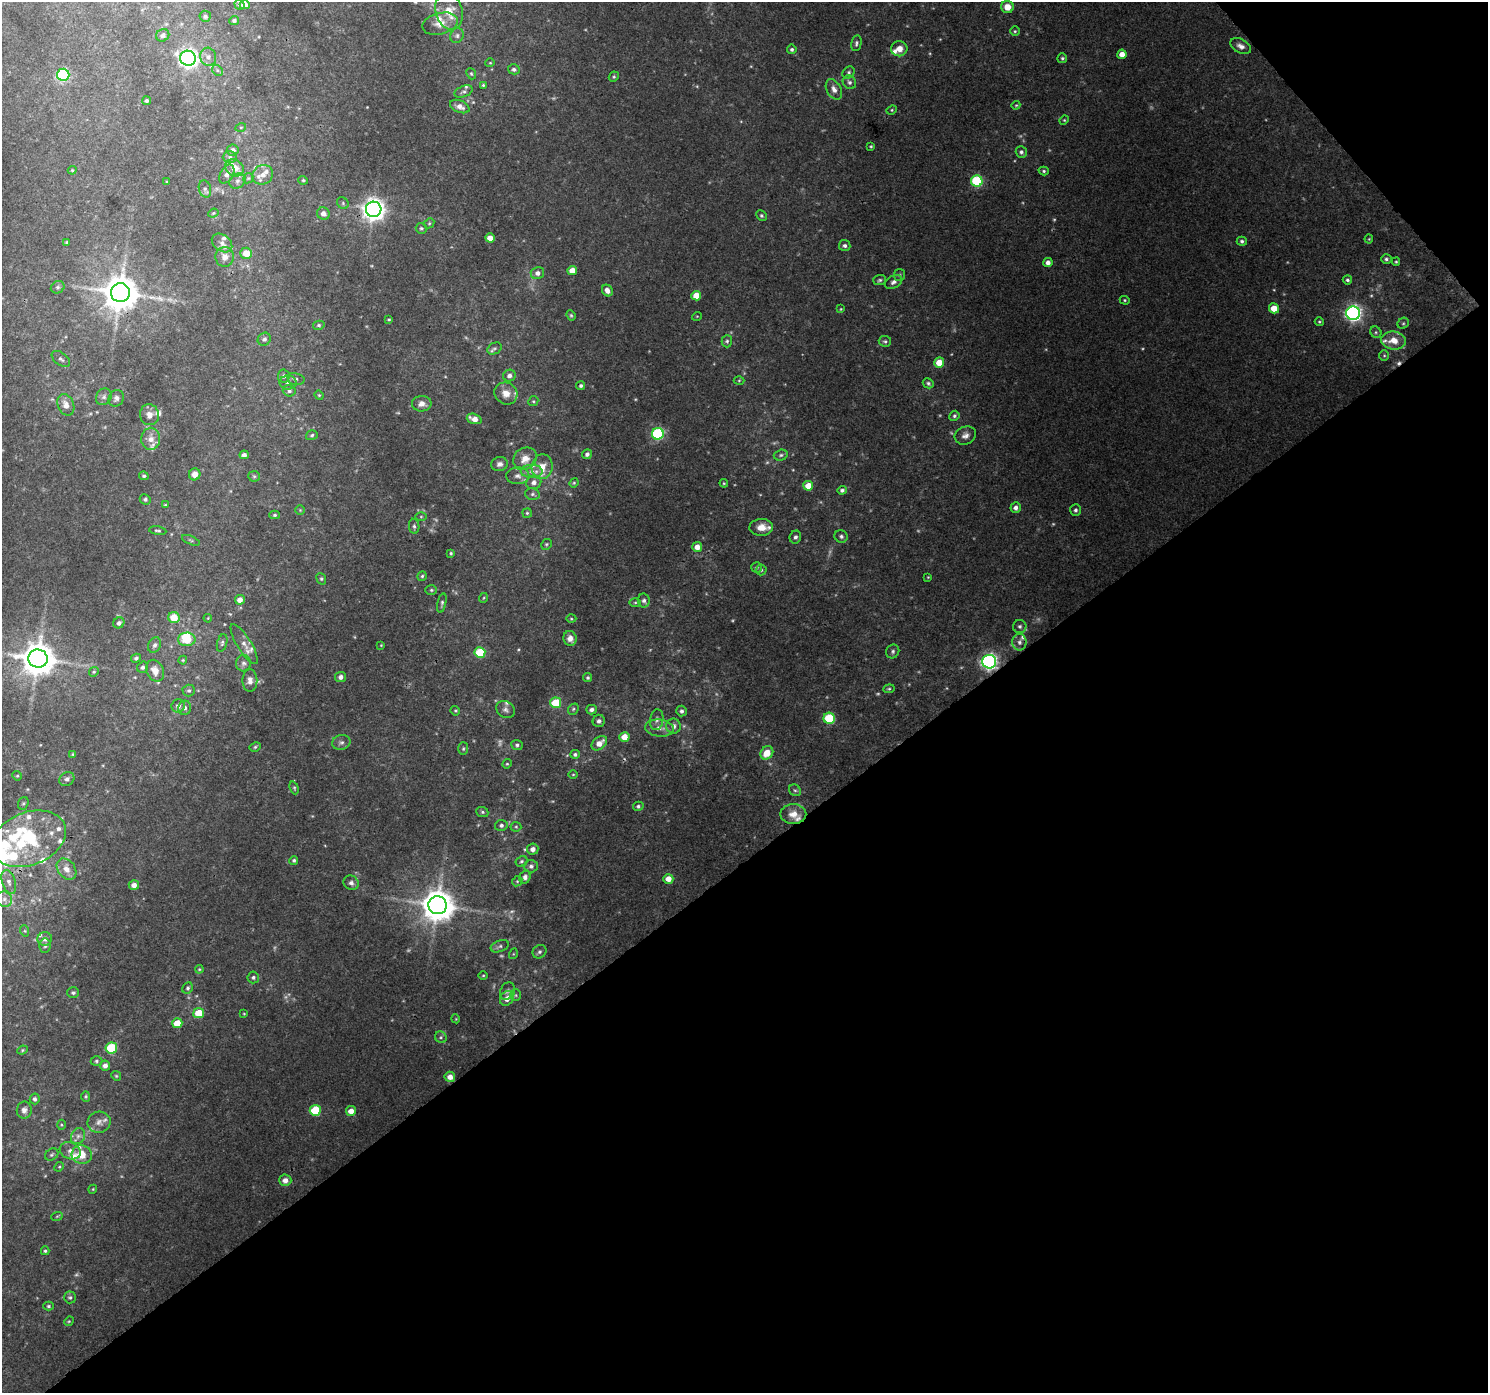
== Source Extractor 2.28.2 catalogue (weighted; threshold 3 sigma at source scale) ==
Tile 12 of 4 x 4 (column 4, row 3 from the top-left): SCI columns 4504-5989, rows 1566-2956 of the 6040 x 5978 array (HDU 1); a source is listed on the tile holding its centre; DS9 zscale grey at full resolution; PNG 1490 x 1395 px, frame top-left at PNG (2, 2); each listed source drawn as its Kron ellipse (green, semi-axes under 4 px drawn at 4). Shown black and unused: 40% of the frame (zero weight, under 3 of 4 exposures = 5% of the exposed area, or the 3 px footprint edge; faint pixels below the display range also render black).
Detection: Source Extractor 2.28.2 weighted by HDU 2 'WHT'; one run over the whole footprint, this tile lists its part. Background 0.0445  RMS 0.0038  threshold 0.0172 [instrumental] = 3 sigma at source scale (4.5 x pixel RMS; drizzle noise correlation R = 1.50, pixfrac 1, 0.0396/0.0396 arcsec/px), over >= 5 px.
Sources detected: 332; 15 too faint to see at this stretch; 1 inside a brighter object's white glare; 1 cosmic-ray / hot-pixel residue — neither listed nor drawn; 32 inside a brighter listed object's ellipse — not listed separately; the other 283 listed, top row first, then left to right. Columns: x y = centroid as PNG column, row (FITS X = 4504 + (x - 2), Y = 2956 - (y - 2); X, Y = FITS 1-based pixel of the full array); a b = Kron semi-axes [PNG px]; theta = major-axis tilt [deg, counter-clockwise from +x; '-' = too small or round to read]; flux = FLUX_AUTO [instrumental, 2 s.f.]
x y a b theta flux
239 4 5 4 - 0.96
245 5 5 4 - 3
1007 7 6 6 - 4.1
449 11 19 13 -74 7.5
205 16 6 5 - 0.92
234 20 5 4 - 0.91
440 24 18 10 14 4.6
1015 31 4 4 - 0.53
163 35 7 6 - 1.6
457 36 8 6 59 1.2
856 43 8 5 78 0.9
1241 46 11 7 -29 2.1
792 49 5 5 - 0.87
899 49 8 7 - 3.1
1122 54 4 4 - 3.3
208 57 9 8 - 2
188 58 8 7 - 160
1062 58 5 5 - 0.66
490 63 4 4 - 0.39
514 69 6 5 - 0.94
217 70 6 4 -46 0.68
849 72 7 5 49 0.82
471 74 6 4 -67 0.56
63 75 6 6 - 48
614 77 5 4 - 0.6
849 82 7 6 - 1.1
483 85 4 4 - 0.46
834 89 11 7 -61 2.3
463 92 9 5 21 1.1
147 101 4 4 - 0.8
1016 105 4 3 - 0.39
460 107 10 6 -22 2.4
892 110 5 4 - 0.5
1064 120 5 4 - 0.43
241 127 5 3 - 0.4
871 146 4 3 - 0.46
233 150 6 5 - 1.8
1021 152 6 5 - 1.1
230 157 7 6 - 1.1
235 168 10 8 -31 4.6
72 170 4 4 - 0.45
1044 171 5 4 - 0.6
227 174 10 6 60 1.9
263 175 10 9 - 3
248 178 5 4 - 0.52
303 180 5 4 - 0.46
237 181 8 7 - 1.6
977 181 6 5 - 34
167 182 3 3 - 0.36
205 189 8 6 -74 1.1
343 203 6 5 - 0.66
374 209 8 7 - 300
213 213 5 4 - 0.5
323 213 6 6 - 2
761 216 6 4 -46 0.64
429 223 5 4 - 0.52
421 228 6 5 - 0.7
490 238 4 4 - 4
1369 239 4 4 - 0.38
1242 241 5 4 - 0.9
67 242 3 3 - 0.52
222 243 11 8 -38 2.3
845 246 5 5 - 1
246 253 6 5 - 5.7
225 257 10 9 - 2.8
1386 259 5 5 - 0.8
1048 262 4 4 - 1.8
1396 262 4 3 - 0.45
572 270 5 4 - 4.5
537 273 7 6 - 1.8
899 275 6 5 - 0.78
880 280 6 5 - 0.75
1347 280 4 4 - 0.76
893 282 9 6 29 1.6
58 287 7 6 - 0.89
607 290 6 5 - 2.4
120 293 9 9 - 980
696 296 5 5 - 5.5
1125 300 5 4 - 0.46
1274 308 5 5 - 5.7
841 309 4 4 - 0.35
1353 313 7 7 - 140
571 315 5 4 - 0.53
697 316 5 3 - 0.31
389 319 4 3 - 0.42
1319 322 5 4 - 0.52
1403 323 6 5 - 0.65
319 325 5 4 - 0.61
1376 332 6 5 - 0.66
264 339 7 6 - 1.2
1394 340 12 9 -6 5.3
727 341 6 5 - 0.82
885 341 6 5 - 0.78
495 348 7 5 30 0.88
1384 355 5 5 - 0.54
61 359 10 6 -38 1.2
939 363 5 5 - 6
284 376 6 6 - 1
509 376 6 5 - 1.6
296 379 9 6 -12 1
739 380 5 3 - 0.38
288 382 8 7 - 1.4
928 383 6 4 -28 0.71
581 386 4 4 - 0.81
289 391 6 5 - 1.1
506 393 12 10 -34 4.3
319 395 5 4 - 0.39
104 397 9 7 55 1.6
116 398 9 7 58 1.4
533 401 5 4 - 0.53
422 404 10 7 2 2.5
66 405 11 8 -67 3.3
149 415 10 9 - 2.7
954 416 5 4 - 0.77
474 419 8 5 -18 3.2
658 434 6 6 - 43
312 435 6 4 18 0.68
965 435 11 9 24 2.1
151 439 11 9 89 3.4
587 454 5 5 - 1.2
244 455 4 4 - 1.5
781 455 7 5 16 0.82
525 459 12 10 39 4.4
499 464 8 7 - 1.5
542 467 12 10 81 5.3
532 471 11 6 1 2.4
195 474 6 5 - 2.7
144 476 5 4 - 0.71
254 476 5 5 - 0.62
518 476 11 8 2 2.3
534 482 7 7 - 2
574 483 5 4 - 0.44
724 483 4 4 - 0.42
808 486 5 4 - 5.8
842 490 5 4 - 0.91
532 494 7 5 -13 0.92
145 499 6 5 - 0.84
165 505 4 4 - 0.34
1016 508 5 5 - 1.7
300 510 5 5 - 0.52
1075 510 6 5 - 1
527 513 5 5 - 0.55
275 515 5 4 - 0.65
421 517 6 4 0 0.43
414 526 7 5 -80 0.92
761 527 12 8 2 4.2
158 531 9 4 -8 0.71
841 536 6 6 - 0.96
795 537 6 5 - 1.1
191 540 9 3 -23 0.62
546 544 6 5 - 0.61
697 547 5 5 - 3.4
451 553 3 3 - 0.45
757 567 5 5 - 0.68
761 570 5 5 - 0.6
422 576 5 4 - 0.66
928 577 4 3 - 0.31
321 579 6 4 -68 0.62
431 590 6 5 - 0.64
483 598 5 3 - 0.35
240 600 5 5 - 2.6
644 601 7 6 - 1.2
635 602 5 4 - 0.47
442 603 10 4 78 0.79
174 618 6 5 - 7.9
208 618 4 3 - 0.32
571 619 5 3 - 0.43
119 623 6 5 - 1.1
1020 626 6 6 - 1
570 638 7 6 - 2.7
187 639 9 7 1 7.1
1019 642 8 7 - 1.6
222 643 9 5 75 0.87
244 644 23 7 -58 3
155 645 8 6 63 1.2
381 645 3 2 - 0.28
893 651 7 6 - 0.94
480 652 5 5 - 16
136 658 5 4 - 0.76
38 659 9 9 - 920
183 660 4 4 - 0.41
989 662 7 7 - 130
243 663 8 7 - 1.3
143 667 6 5 - 1
155 671 11 8 -67 3.9
94 672 5 4 - 0.52
341 677 5 5 - 1.6
588 678 4 4 - 0.58
250 681 11 7 90 2.2
889 689 6 4 8 0.54
189 691 6 6 - 0.81
556 703 5 5 - 16
178 706 7 6 - 1.6
185 708 7 6 - 1.3
506 709 10 8 -37 1.5
573 709 6 5 - 0.58
591 710 5 4 - 1.3
455 711 5 4 - 0.47
681 711 5 5 - 1.2
829 718 5 5 - 22
657 720 10 6 83 1.5
599 721 6 6 - 1.3
673 726 7 7 - 1.8
659 728 14 8 -6 3.1
624 737 5 5 - 4.9
341 742 9 7 13 1.4
599 743 9 6 39 3.5
517 745 5 5 - 0.85
255 747 6 4 28 0.6
463 749 6 5 - 0.64
767 753 7 6 - 6.5
73 754 4 3 - 0.35
575 754 5 4 - 0.73
507 764 5 4 - 0.48
573 774 5 3 - 0.36
17 776 5 4 - 0.48
67 779 8 6 34 1.3
294 788 7 4 -70 0.55
795 790 6 5 - 0.79
23 803 6 5 - 0.63
638 806 5 4 - 0.81
482 812 6 5 - 0.65
793 814 13 10 -1 4.6
501 825 6 5 - 1.1
516 827 5 5 - 0.53
29 839 38 26 22 36
533 849 6 5 - 2.1
294 860 4 4 - 0.67
522 861 6 5 - 0.74
531 866 7 6 - 1.1
67 869 11 8 -52 2.9
525 877 6 5 - 1.4
668 879 5 5 - 3.8
517 881 5 4 - 0.48
9 882 12 6 -73 2
351 883 8 7 - 1.4
134 885 5 5 - 2.3
4 899 8 7 - 1.6
438 905 9 9 - 780
25 931 6 3 -71 0.46
45 939 7 6 - 1.6
45 946 7 5 88 0.81
500 946 9 5 21 1.1
539 952 7 6 - 1.1
513 954 5 3 - 0.38
199 969 4 4 - 0.43
483 975 5 3 - 0.4
253 977 6 5 - 0.91
188 988 6 5 - 0.72
507 991 9 7 63 1.4
73 993 6 5 - 0.87
516 995 6 5 - 0.74
507 998 8 6 53 3.2
199 1013 5 5 - 8.5
244 1014 4 2 - 0.28
456 1019 4 3 - 0.33
177 1023 5 5 - 6.2
441 1037 6 5 - 0.85
111 1048 5 5 - 22
22 1050 5 4 - 0.49
96 1061 6 4 1 0.65
105 1066 5 5 - 1.9
116 1076 5 4 - 0.49
450 1077 5 5 - 2.7
86 1096 5 4 - 0.55
35 1099 5 5 - 0.92
24 1110 8 7 - 1.8
315 1110 5 5 - 17
351 1111 5 5 - 3.2
99 1122 11 10 - 2.3
61 1125 5 3 - 0.44
78 1136 8 6 63 1.5
70 1151 11 8 -25 2.2
52 1155 7 5 38 0.79
82 1155 10 9 - 5.8
59 1167 5 4 - 0.46
285 1180 6 5 - 2.4
93 1189 4 3 - 0.37
57 1216 6 3 19 0.41
45 1251 4 4 - 0.56
70 1297 6 6 - 0.82
48 1306 5 4 - 0.67
69 1321 5 4 - 0.44
Overlapping masked pixels (flux is a lower limit): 4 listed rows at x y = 374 209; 120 293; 989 662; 29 839
Isophote crosses this tile's border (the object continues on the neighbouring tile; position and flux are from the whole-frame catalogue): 2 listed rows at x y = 449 11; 440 24